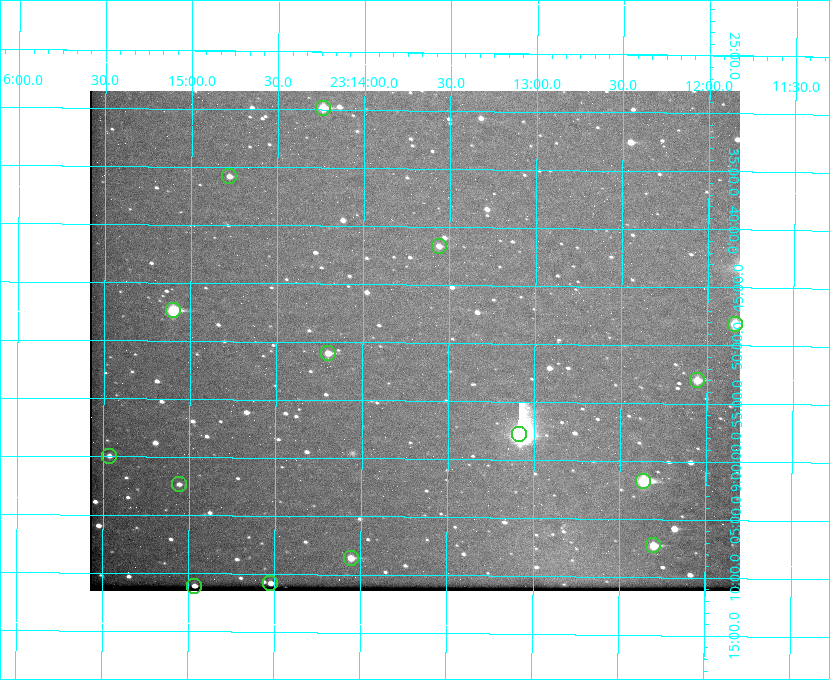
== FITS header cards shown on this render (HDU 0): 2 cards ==
NAXIS1  =                  650 / Width of table row in bytes
NAXIS2  =                  500 / Number of rows in table

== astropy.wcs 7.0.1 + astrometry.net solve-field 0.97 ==
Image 650 x 500 px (HDU 0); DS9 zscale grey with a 90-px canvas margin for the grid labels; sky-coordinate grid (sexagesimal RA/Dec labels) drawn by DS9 from the SOLVED WCS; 15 Tycho-2 reference stars matched to detected sources circled (green)
Header WCS: none
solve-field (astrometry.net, Tycho-2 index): SOLVED blind (the file carries no WCS)
Solved WCS: RA---TAN-SIP/DEC--TAN-SIP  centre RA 23:13:42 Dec +08:50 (348.42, +8.83 deg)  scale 5.16 arcsec/px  FOV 55.9' x 43.1'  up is +179 deg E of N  parity flipped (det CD > 0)
(file carries no celestial WCS; the grid is the blind solution)
Tycho-2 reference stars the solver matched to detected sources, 15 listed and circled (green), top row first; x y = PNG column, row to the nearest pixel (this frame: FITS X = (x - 90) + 1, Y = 500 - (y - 91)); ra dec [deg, ICRS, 3 dp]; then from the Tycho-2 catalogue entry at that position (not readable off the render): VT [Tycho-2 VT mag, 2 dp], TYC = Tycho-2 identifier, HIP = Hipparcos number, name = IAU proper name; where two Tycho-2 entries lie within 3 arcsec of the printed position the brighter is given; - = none
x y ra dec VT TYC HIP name
323 108 348.560 +8.498 9.78 1161-1619-1 - -
229 176 348.695 +8.597 11.30 1161-1571-1 - -
439 246 348.391 +8.694 11.47 1161-728-1 - -
173 310 348.775 +8.789 8.97 1161-884-1 114784 -
735 324 347.960 +8.802 9.24 1161-1027-1 - -
328 353 348.550 +8.849 10.80 1161-574-1 - -
697 380 348.014 +8.883 10.51 1161-1048-1 - -
519 434 348.271 +8.963 6.92 1161-1161-1 114608 -
109 456 348.866 +8.999 11.82 1161-694-1 - -
643 481 348.091 +9.029 8.14 1161-448-1 114562 -
179 484 348.765 +9.039 11.87 1161-1547-1 - -
653 545 348.075 +9.120 9.77 1161-768-1 - -
351 558 348.514 +9.143 10.38 1161-1071-1 - -
270 583 348.631 +9.180 11.26 1161-1559-1 - -
194 586 348.741 +9.184 11.62 1161-452-1 - -